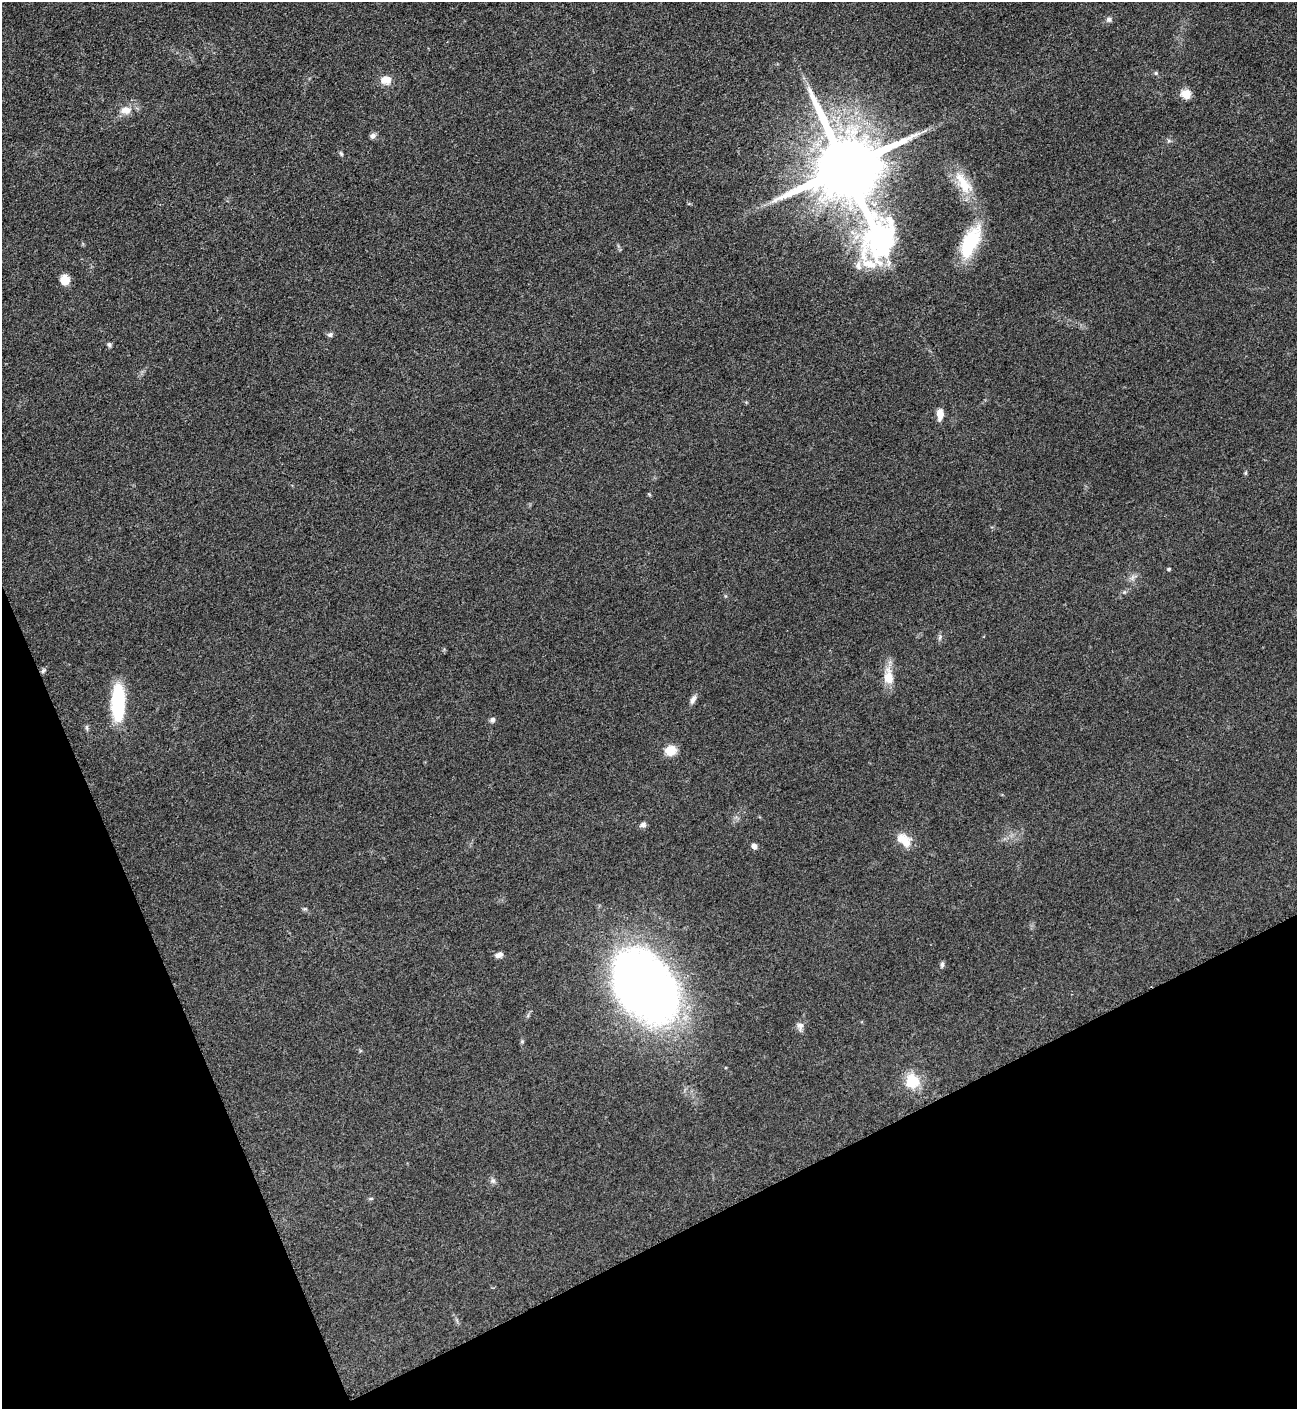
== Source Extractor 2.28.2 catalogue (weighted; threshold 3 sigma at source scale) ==
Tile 14 of 4 x 4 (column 2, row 4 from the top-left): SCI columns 1456-2750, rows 8-1414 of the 5636 x 5647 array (HDU 1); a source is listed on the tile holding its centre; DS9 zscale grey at full resolution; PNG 1299 x 1411 px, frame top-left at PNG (2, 2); no overlay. Shown black and unused: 21% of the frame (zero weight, under 3 of 5 exposures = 1% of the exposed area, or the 3 px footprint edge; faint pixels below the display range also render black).
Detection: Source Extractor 2.28.2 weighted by HDU 2 'WHT'; one run over the whole footprint, this tile lists its part. Background 0.0927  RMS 0.0067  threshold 0.0302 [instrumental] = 3 sigma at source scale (4.5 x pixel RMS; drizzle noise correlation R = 1.50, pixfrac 1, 0.05/0.05 arcsec/px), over >= 5 px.
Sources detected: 35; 1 inside a brighter object's white glare — not listed; the other 34 listed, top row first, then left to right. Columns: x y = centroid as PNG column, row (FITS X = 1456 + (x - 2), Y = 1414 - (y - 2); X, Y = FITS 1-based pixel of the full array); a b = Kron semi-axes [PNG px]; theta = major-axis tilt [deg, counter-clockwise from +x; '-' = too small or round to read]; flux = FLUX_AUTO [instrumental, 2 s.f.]
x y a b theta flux
1109 19 7 7 - 1.9
1156 73 5 5 - 1
386 80 13 10 4 7
1186 94 8 8 - 11
126 110 15 10 -1 6.7
373 136 8 7 - 2
341 154 7 4 -63 1.1
846 168 32 18 -66 8200
963 183 38 15 -57 20
970 242 39 17 65 39
858 266 12 8 -70 4
65 280 10 9 - 8.8
330 334 7 6 - 1.7
109 345 6 5 - 1.5
940 414 10 6 89 8.4
1245 473 6 4 89 0.84
1169 569 4 4 - 0.91
940 637 7 4 72 1.3
43 671 7 4 45 1.3
889 677 23 13 -87 11
693 699 12 6 63 3.2
118 702 34 12 89 54
492 720 7 6 - 1.9
87 727 8 4 -81 1.1
670 751 9 8 - 14
643 824 7 7 - 2.3
904 840 19 11 -43 12
754 846 5 4 - 4.4
499 955 9 6 21 3.1
942 965 7 5 88 1.5
642 986 70 49 -52 530
800 1026 9 9 - 3.2
912 1081 17 17 - 18
493 1181 8 7 - 2